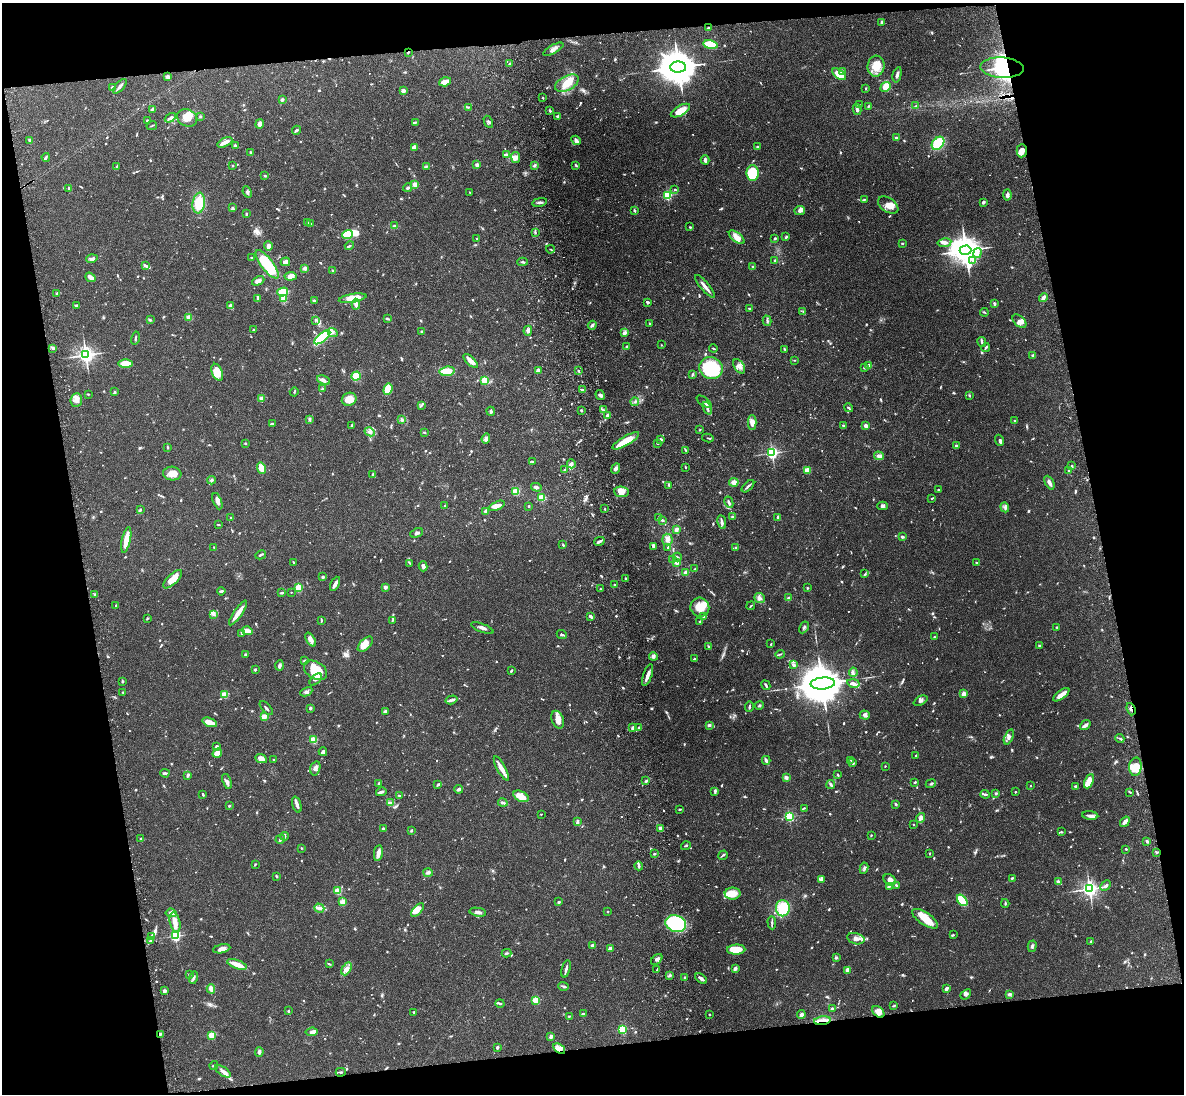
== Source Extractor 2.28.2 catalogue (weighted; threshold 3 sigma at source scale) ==
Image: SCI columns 117-4843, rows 171-4535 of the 4964 x 4810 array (HDU 1 of 3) = the unmasked area's bounding box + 8 px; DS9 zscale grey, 4 x 4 block average (1 PNG px = mean of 4 x 4 image px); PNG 1186 x 1096 px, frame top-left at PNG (2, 3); each listed source drawn as its Kron ellipse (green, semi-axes under 4 px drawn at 4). Shown black and unused: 22% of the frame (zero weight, under 3 of 4 exposures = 6% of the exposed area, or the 3 px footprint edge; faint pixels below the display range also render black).
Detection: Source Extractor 2.28.2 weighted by HDU 2 'WHT'. Background 0.0587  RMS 0.0032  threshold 0.0143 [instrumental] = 3 sigma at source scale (4.5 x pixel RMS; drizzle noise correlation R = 1.50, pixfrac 1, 0.05/0.05 arcsec/px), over >= 5 px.
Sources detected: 1098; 7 too faint to see at this stretch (4 x 4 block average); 5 inside a brighter object's white glare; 4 cosmic-ray / hot-pixel residue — neither listed nor drawn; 23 coinciding with a brighter row at this scale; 58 inside a brighter listed object's ellipse — not listed separately; of the other 1001, all 500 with FLUX_AUTO >= 1.71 (the completeness limit of this list) listed and drawn (501 fainter detections not listed), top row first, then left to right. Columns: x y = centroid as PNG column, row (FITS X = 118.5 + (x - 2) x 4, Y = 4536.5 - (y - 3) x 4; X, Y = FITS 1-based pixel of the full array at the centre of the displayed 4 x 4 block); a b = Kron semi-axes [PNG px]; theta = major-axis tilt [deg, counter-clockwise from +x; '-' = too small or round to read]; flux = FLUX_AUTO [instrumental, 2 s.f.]
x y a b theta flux
882 22 4 2 - 3.4
708 28 3 2 - 2.4
710 45 7 4 -10 54
553 49 11 3 28 8.6
408 52 2 2 - 1.9
509 64 3 2 - 2
876 66 10 8 84 30
678 67 8 5 1 7000
1002 68 22 10 -3 83
842 72 4 3 - 5.9
839 74 8 3 -36 38
897 75 8 2 77 5.5
168 77 2 2 - 13
445 82 6 3 17 19
567 83 13 7 27 30
120 86 9 2 48 6.5
112 87 2 2 - 4.5
886 87 5 4 - 23
866 88 2 2 - 1.7
403 91 3 3 - 8.8
543 98 2 2 - 1.9
282 100 2 2 - 9.1
859 105 3 2 - 1.9
868 106 3 2 - 2.1
915 106 4 2 - 1.9
468 107 3 2 - 1.7
152 109 4 2 - 3.6
857 109 5 3 - 5.6
550 111 3 2 - 3.2
680 111 11 5 29 20
558 116 3 3 - 3.3
200 117 3 2 - 2.1
170 118 6 3 34 4.5
187 118 10 8 -24 26
148 121 3 2 - 2.2
415 122 3 2 - 1.8
488 122 6 2 -63 3.3
260 124 5 4 - 5.6
152 126 5 2 - 1.8
296 130 4 2 - 4.5
896 138 2 2 - 9.8
576 140 5 3 - 7.9
30 141 3 3 - 2.5
225 142 8 2 26 21
938 143 7 5 48 74
235 145 4 2 - 4
757 146 2 2 - 3.6
414 148 4 3 - 11
1022 151 7 5 87 13
251 153 4 2 - 1.9
506 154 3 2 - 3.3
46 157 4 2 - 2.6
516 157 5 4 - 6.8
705 160 4 3 - 6.8
477 165 3 3 - 5
535 165 3 3 - 3.7
576 165 4 2 - 2.8
117 166 3 2 - 1.9
233 166 2 2 - 2
426 166 4 2 - 2.6
753 173 8 6 -89 100
265 176 3 2 - 1.9
415 184 2 2 - 28
408 188 5 2 - 4.4
69 189 3 2 - 3.7
675 190 2 2 - 3
247 192 6 3 -67 4.4
470 192 2 2 - 2.2
667 195 2 2 - 150
1007 195 5 3 - 6.8
864 200 3 2 - 2.9
540 202 7 2 10 4.4
983 202 3 2 - 4.5
199 203 10 6 82 47
888 205 11 7 -35 15
233 208 4 2 - 4.6
634 210 2 2 - 4.4
800 211 5 3 - 8.5
246 214 2 2 - 3.2
308 223 3 2 - 2.9
311 224 3 2 - 3.2
394 226 3 2 - 2.6
690 227 2 2 - 2.6
535 232 3 2 - 2.2
348 235 5 3 - 90
737 237 9 4 -38 17
786 237 4 2 - 2.8
775 238 2 2 - 2.1
477 239 2 2 - 2.2
902 243 2 2 - 3.5
944 243 7 3 8 9.6
268 246 5 3 - 9.5
349 246 5 2 - 2.7
550 249 4 2 - 1.8
966 250 6 5 - 3800
977 253 5 4 - 6.4
251 257 2 2 - 2.7
92 259 6 3 19 8.3
775 260 3 2 - 2.5
973 260 3 3 - 3.6
285 262 5 3 - 11
523 262 5 2 - 2.5
267 264 17 6 -52 95
146 266 4 2 - 4.3
753 266 3 2 - 2.2
305 268 3 3 - 5.8
333 271 2 2 - 2.2
291 276 6 3 7 13
90 277 6 2 -37 17
258 281 6 2 26 4.1
705 286 14 2 -50 12
283 292 5 4 - 60
57 293 2 2 - 2.7
258 298 4 3 - 3.4
353 298 14 4 9 39
1043 298 4 2 - 8.3
284 299 3 3 - 20
314 300 3 2 - 4.6
647 303 3 2 - 3.3
994 303 3 2 - 5.2
356 304 5 3 - 7.1
76 305 4 2 - 2.4
230 306 4 3 - 8
750 308 3 2 - 1.8
803 312 3 2 - 1.8
984 312 4 2 - 1.8
189 317 2 2 - 32
387 318 3 2 - 2.1
150 320 4 2 - 2.2
315 320 3 2 - 2.2
767 321 5 2 - 2.9
1019 321 8 5 -45 9.4
649 324 3 2 - 2.1
592 325 4 2 - 5.5
253 330 2 2 - 5.4
422 331 3 2 - 2.8
528 331 5 4 - 8.1
332 332 5 3 - 6.7
625 333 3 3 - 6.7
322 337 10 4 40 95
135 338 6 2 75 2.7
982 342 5 2 - 2.6
661 345 2 2 - 2.6
627 346 4 2 - 1.7
986 347 4 2 - 3
53 348 4 2 - 3
713 348 4 2 - 1.8
784 349 2 2 - 1.7
86 355 3 3 - 660
1033 356 3 2 - 4.6
794 360 2 2 - 1.8
471 361 9 3 -44 18
125 363 7 4 1 28
739 366 8 5 -57 9.8
869 366 2 2 - 22
711 368 12 10 -25 140
864 368 3 2 - 3.2
538 370 3 3 - 5.7
447 371 7 4 7 30
578 371 3 2 - 1.9
217 372 9 5 -68 25
692 375 3 2 - 2
356 376 5 4 - 21
324 380 7 4 -24 7.1
484 380 2 2 - 87
322 388 3 3 - 2.3
388 389 6 4 71 41
582 390 3 2 - 3.3
115 392 3 2 - 1.7
294 392 4 2 - 2.2
88 394 3 2 - 1.8
600 395 5 3 - 4.6
969 395 3 2 - 2.1
261 398 3 2 - 2.7
349 399 7 6 - 24
76 400 7 6 - 11
635 402 4 2 - 1.9
704 402 9 2 -37 4.9
421 405 2 2 - 1.8
707 408 7 3 -68 4.8
849 408 5 2 - 2.2
581 410 2 2 - 5
603 410 3 2 - 2.1
491 411 4 2 - 3.7
608 415 3 2 - 6.9
309 419 4 2 - 2.8
402 419 3 3 - 2.6
1014 421 4 2 - 2.2
752 422 7 4 -89 13
272 424 4 2 - 2.3
352 425 3 2 - 2
843 425 3 2 - 2
866 426 2 2 - 24
700 430 2 2 - 1.8
370 432 5 3 - 5.7
424 432 3 2 - 2.2
486 438 5 4 - 5.2
708 438 6 2 -11 2.3
661 439 4 3 - 3.3
1000 440 6 3 -69 4.3
626 441 15 4 30 43
245 443 2 2 - 1.9
658 443 2 2 - 2
956 446 2 2 - 4
168 447 3 2 - 2.2
685 450 3 2 - 2
772 453 2 2 - 370
879 456 5 4 - 7.1
532 461 3 2 - 1.9
571 464 4 3 - 10
1072 466 3 2 - 1.8
685 467 3 2 - 1.7
261 468 6 3 -75 28
616 468 5 3 - 5.7
564 470 4 2 - 2.3
807 470 3 3 - 26
1069 471 4 2 - 2.6
172 474 9 7 -4 19
373 474 3 2 - 2.7
211 480 4 3 - 3.9
734 482 5 4 - 9
1049 483 7 3 -63 8.7
669 485 4 3 - 3.2
748 486 8 2 43 3.9
536 487 5 3 - 5.4
938 490 2 2 - 1.8
516 491 2 2 - 87
621 492 7 5 -4 12
542 497 2 2 - 85
932 498 3 2 - 2.5
217 501 8 3 -68 7.6
729 502 6 2 -64 3.8
445 505 2 2 - 1.9
497 506 8 3 24 14
529 506 2 2 - 3.1
883 506 5 4 - 4.7
1005 507 5 3 - 4.3
605 509 2 2 - 1.7
140 510 3 2 - 2
485 511 3 2 - 4.3
659 517 3 2 - 2.8
733 517 4 2 - 2.4
778 517 4 2 - 3.3
231 518 2 2 - 1.8
662 520 3 3 - 2.7
722 522 7 2 -79 8.7
219 525 3 2 - 1.7
676 529 4 3 - 5.4
417 533 6 3 25 3.8
902 537 3 3 - 3
667 539 6 5 - 8.8
126 540 13 3 78 38
599 541 5 2 - 5.5
563 545 3 2 - 1.8
653 546 4 2 - 6.6
214 547 3 2 - 2
735 547 2 2 - 2.1
668 548 3 2 - 2.4
261 555 5 2 - 2.7
677 557 4 2 - 2.4
673 560 3 2 - 2
293 562 2 2 - 1.8
976 562 2 2 - 3.7
410 563 4 2 - 2.1
676 563 4 3 - 4.9
423 566 5 3 - 8.5
695 569 3 2 - 2.1
686 573 2 2 - 53
865 574 3 2 - 2.2
323 577 2 2 - 11
625 578 2 2 - 2.2
173 579 12 5 45 21
335 584 7 3 64 8.2
614 585 2 2 - 3.4
385 587 2 2 - 17
298 588 2 2 - 110
807 588 2 2 - 3.6
600 589 2 2 - 2.9
221 591 4 2 - 3.6
291 592 2 2 - 1.9
282 593 3 2 - 3.7
95 595 3 2 - 2
760 598 5 5 - 7
788 598 3 2 - 2.5
116 605 2 2 - 2.1
751 606 4 2 - 1.7
700 607 9 9 - 28
238 613 14 2 55 28
213 614 3 2 - 2.7
590 616 3 2 - 6.8
704 616 3 2 - 2.6
147 618 3 2 - 2
321 620 4 2 - 2
392 620 4 2 - 2.1
699 621 3 2 - 1.7
804 627 6 2 61 3.6
1057 627 3 2 - 2.2
482 628 12 3 -21 7.1
247 631 5 3 - 23
242 634 3 2 - 2.1
562 634 5 3 - 3.7
934 637 2 2 - 3.8
311 640 7 4 -57 12
365 644 9 5 44 14
771 644 3 2 - 2.3
1039 646 2 2 - 1.9
709 647 3 2 - 2.9
780 654 4 2 - 2.1
245 655 3 2 - 4.4
653 656 4 4 - 5.4
694 659 2 2 - 7.3
304 660 3 2 - 2.7
279 665 5 3 - 5
794 665 3 2 - 6.6
255 670 3 2 - 3.2
315 670 12 8 -31 66
511 671 3 2 - 2.8
853 672 5 2 - 3.5
648 675 11 2 71 15
316 679 7 3 45 5.3
122 681 3 2 - 2.8
823 683 12 6 5 12000
853 683 6 3 -12 5.5
766 685 5 2 - 4.3
123 692 2 2 - 1.8
306 692 6 3 26 4.9
224 694 2 2 - 44
964 694 2 2 - 22
1061 695 9 3 35 24
451 700 6 2 17 4.4
920 701 7 4 26 5.9
759 705 4 2 - 2.4
749 706 5 2 - 2.8
266 708 8 2 -46 3.7
310 708 2 2 - 3.6
1131 709 6 2 -71 5
385 711 3 3 - 3.6
865 715 5 3 - 6
264 717 2 2 - 37
558 720 9 6 -72 14
210 722 8 4 -19 19
709 725 3 2 - 5.4
1085 725 6 3 36 6.5
633 728 2 2 - 19
638 728 4 2 - 3
1009 737 8 4 67 6.5
1120 738 4 2 - 3.1
313 740 2 2 - 72
217 747 4 3 - 3.8
323 752 4 2 - 5.6
217 753 5 3 - 12
916 755 3 2 - 3.2
261 759 6 4 -25 12
274 760 3 2 - 2.1
766 760 4 3 - 4.3
851 760 3 2 - 2.6
853 763 4 2 - 2.1
885 766 2 2 - 1.8
1135 767 9 6 86 34
315 768 7 5 74 7.7
501 768 13 3 -61 16
165 773 4 2 - 3.7
188 775 3 2 - 4.2
838 775 3 2 - 2.1
786 777 3 3 - 4.4
227 781 8 3 -71 5.8
646 781 3 2 - 3.5
1089 781 7 4 67 19
915 782 3 2 - 2.2
379 783 3 2 - 3.3
931 784 5 2 - 2.9
438 785 4 2 - 2.5
831 785 5 3 - 3.3
1030 786 2 2 - 2
1075 786 3 2 - 2.3
458 789 4 2 - 6.5
715 791 4 2 - 4.4
381 792 5 2 - 5.4
1015 792 2 2 - 3.4
1130 792 3 2 - 2.3
996 793 3 2 - 2.5
203 794 3 2 - 2.3
985 794 4 2 - 4
400 796 4 2 - 2.7
521 796 8 5 -26 27
390 803 3 2 - 2.1
503 803 5 2 - 4.1
896 804 3 2 - 2.5
297 805 8 2 -72 12
229 806 2 2 - 2.9
804 808 3 2 - 2.2
679 809 2 2 - 1.8
541 814 2 2 - 1.9
789 816 2 2 - 200
1090 816 8 4 -5 9
921 818 5 3 - 9.2
577 821 4 3 - 3.2
1125 822 6 3 54 8
913 825 2 2 - 3.8
660 828 2 2 - 21
383 829 3 2 - 4.8
411 831 3 2 - 2.1
1062 832 3 2 - 1.8
871 835 2 2 - 1.7
284 836 4 2 - 3.8
140 839 3 2 - 2.1
280 839 5 2 - 3.1
1147 841 3 2 - 3.2
686 846 5 2 - 2.1
301 848 2 2 - 2.1
1126 849 3 2 - 1.8
1156 852 3 2 - 1.8
378 853 8 3 81 13
929 853 2 2 - 1.8
655 854 2 2 - 2.4
723 855 5 2 - 3
255 864 3 2 - 2.2
639 866 4 2 - 3.7
864 868 6 2 82 3.5
428 872 5 3 - 4.6
276 876 3 2 - 1.8
1012 878 3 2 - 2.3
821 879 4 2 - 2.8
890 880 7 5 -39 13
1058 882 4 2 - 4.9
896 885 3 2 - 3
1106 885 6 3 46 4.9
889 886 2 2 - 5.5
1089 889 3 3 - 570
338 891 2 2 - 58
733 894 8 6 2 30
962 900 6 4 -52 61
342 902 2 2 - 55
558 902 3 2 - 2
1005 903 4 2 - 2.1
319 908 5 4 - 6.7
783 908 8 7 - 63
417 910 8 4 47 13
478 912 8 4 -10 6.7
608 912 2 2 - 2.4
171 913 5 3 - 8.5
925 919 15 6 -34 36
175 922 10 5 -78 15
772 923 6 2 -88 3.7
676 924 10 8 -18 170
953 935 3 2 - 1.8
152 936 3 2 - 3.5
175 936 3 2 - 190
856 939 9 5 -15 11
151 940 3 3 - 3.2
1091 941 2 2 - 2.2
592 945 4 2 - 3.7
1032 946 6 3 75 3.8
222 949 9 4 13 9.8
610 949 2 2 - 13
736 950 9 5 3 44
507 953 5 2 - 2.9
836 957 3 2 - 2.1
657 959 7 4 43 6.9
237 964 10 3 -20 34
329 964 4 2 - 1.8
735 968 3 2 - 6.9
347 969 7 4 61 11
566 969 9 2 75 6.1
657 970 3 2 - 2.4
847 970 4 2 - 9
189 975 2 2 - 3.3
670 975 4 3 - 2.8
194 978 6 2 74 3.3
685 978 3 2 - 3.2
701 978 7 2 -36 7.3
564 986 5 2 - 4.3
211 989 4 4 - 9.3
946 989 4 3 - 4.2
164 991 2 2 - 15
966 994 6 3 40 4.5
1009 994 3 2 - 5.5
536 1000 2 2 - 68
500 1003 4 2 - 2.7
894 1006 3 2 - 2.2
832 1009 4 2 - 3.8
288 1011 2 2 - 2.2
414 1012 2 2 - 3.3
878 1012 7 5 -42 15
583 1014 2 2 - 5.4
709 1014 2 2 - 2.1
801 1014 4 4 - 5.1
569 1016 2 2 - 1.8
822 1021 8 2 8 5.8
622 1029 2 2 - 97
312 1032 6 3 6 7.9
160 1034 4 2 - 3.2
212 1035 2 2 - 43
551 1036 3 2 - 8.7
497 1047 2 2 - 7.5
559 1049 6 4 -35 9.7
259 1052 5 3 - 5.7
214 1065 4 2 - 2.6
223 1071 9 3 -33 8.1
341 1072 5 2 - 3.3
Overlapping masked pixels (flux is a lower limit): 7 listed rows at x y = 408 52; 1002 68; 1022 151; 1131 709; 822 1021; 160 1034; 559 1049
Diffuse or blended objects may show on this block-average render without a row.